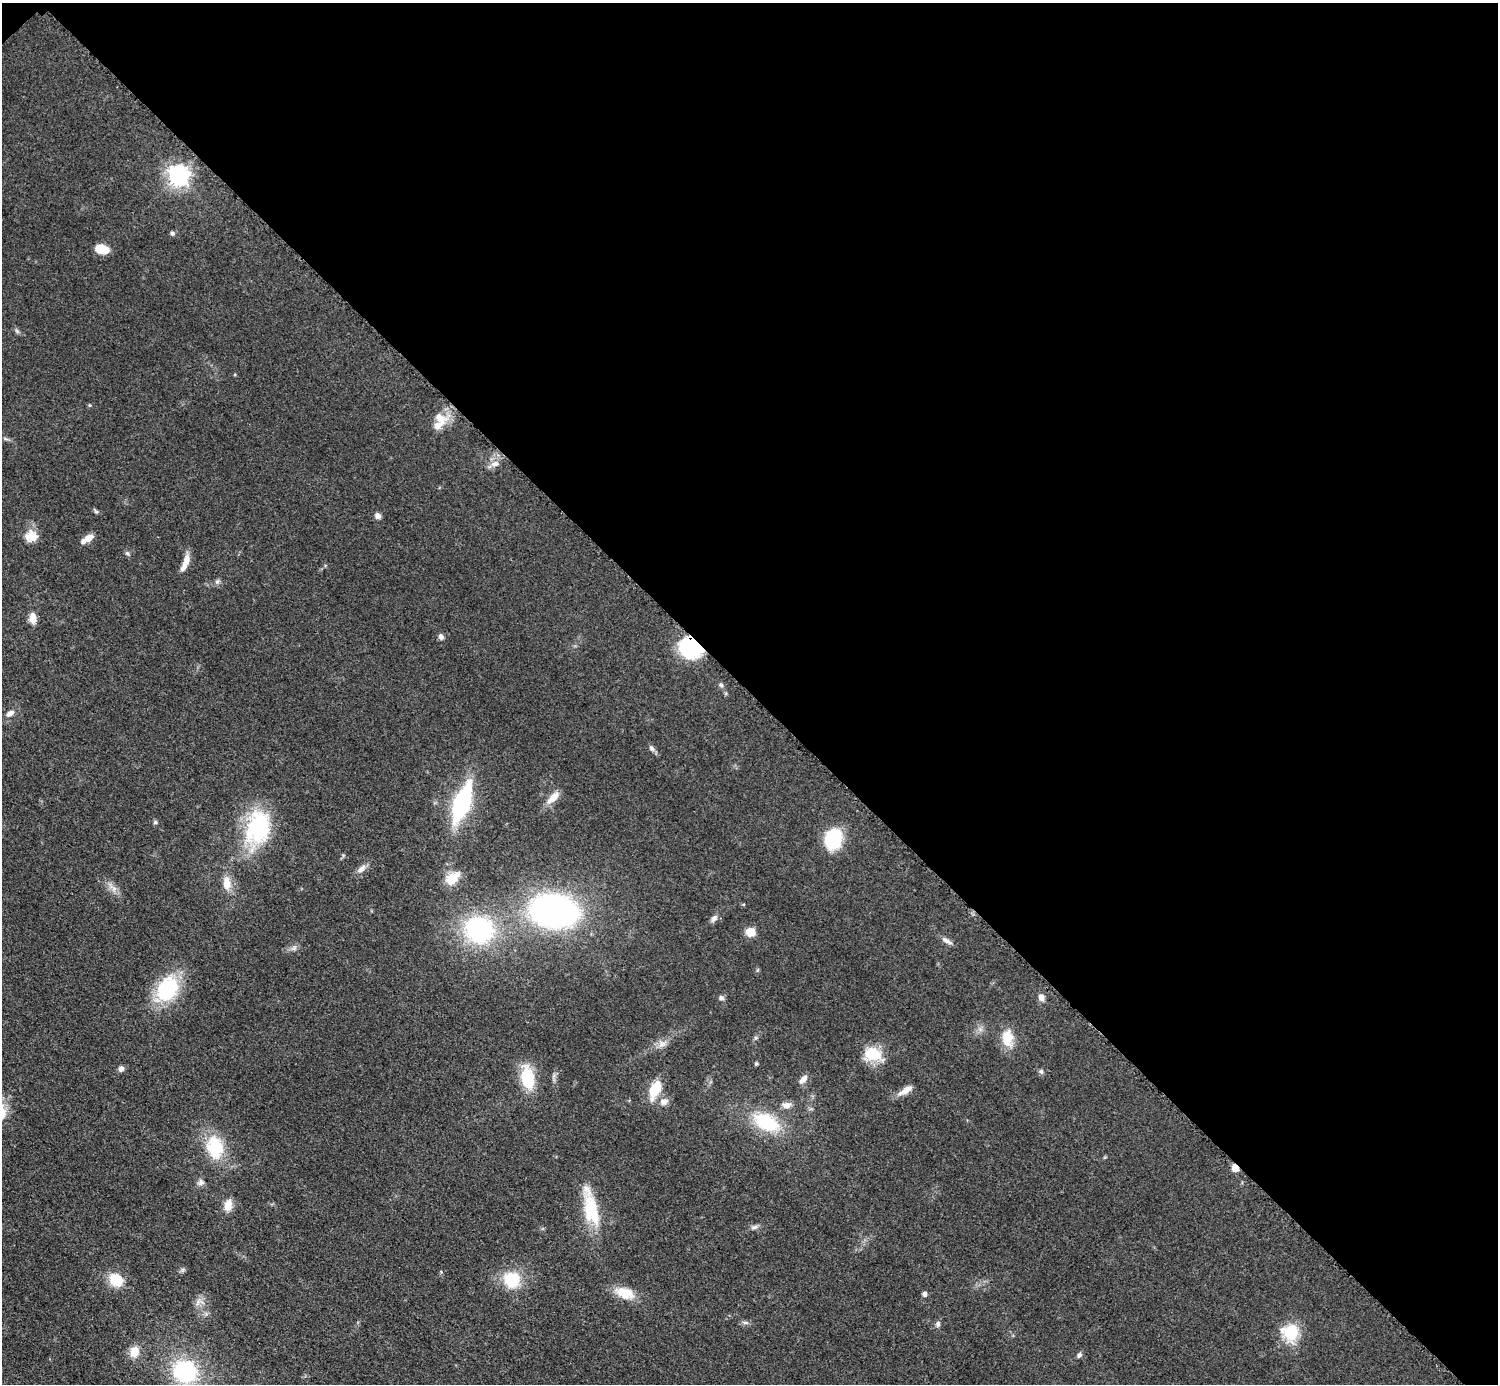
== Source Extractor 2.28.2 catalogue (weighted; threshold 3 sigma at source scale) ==
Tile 3 of 4 x 4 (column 3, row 1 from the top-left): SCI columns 3000-4495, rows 4452-5833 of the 5993 x 5993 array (HDU 1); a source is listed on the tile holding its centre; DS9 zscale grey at full resolution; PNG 1500 x 1386 px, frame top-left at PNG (2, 3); no overlay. Shown black and unused: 50% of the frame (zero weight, under 3 of 5 exposures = <1% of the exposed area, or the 3 px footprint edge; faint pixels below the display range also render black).
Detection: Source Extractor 2.28.2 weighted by HDU 2 'WHT'; one run over the whole footprint, this tile lists its part. Background 0.0505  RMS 0.0053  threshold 0.0239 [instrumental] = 3 sigma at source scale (4.5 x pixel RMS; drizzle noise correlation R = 1.50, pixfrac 1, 0.05/0.05 arcsec/px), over >= 5 px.
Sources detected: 72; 1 inside a brighter object's white glare — not listed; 3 inside a brighter listed object's ellipse — not listed separately; the other 68 listed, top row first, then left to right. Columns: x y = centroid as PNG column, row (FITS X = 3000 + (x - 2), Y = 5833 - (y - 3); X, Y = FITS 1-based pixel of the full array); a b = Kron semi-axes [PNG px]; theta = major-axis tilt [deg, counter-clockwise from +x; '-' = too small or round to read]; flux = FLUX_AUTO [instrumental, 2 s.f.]
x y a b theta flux
178 175 7 7 - 310
172 233 6 5 - 1.3
102 249 12 8 -12 12
17 331 6 5 - 1
440 418 22 13 -29 8
495 464 12 7 14 3.1
96 511 7 4 -32 0.87
378 516 8 7 - 1.9
31 536 15 13 2 7.3
89 538 11 8 28 4
127 553 6 4 -43 0.89
186 561 19 7 72 5.7
33 618 13 8 -85 4.8
441 637 8 6 -46 1.6
691 647 23 18 -31 45
721 685 6 5 - 1
10 713 11 6 35 2.8
652 748 8 6 -57 1.7
553 798 20 8 44 5.7
462 803 31 11 69 74
155 822 6 5 - 1
258 828 45 31 78 47
832 839 18 16 79 32
361 869 14 7 39 3.2
452 878 17 11 37 10
227 883 17 9 -83 6.6
114 888 7 5 0 1.7
554 911 34 23 -6 210
714 918 12 7 53 1.9
479 930 27 24 -21 70
750 932 8 7 - 8.2
947 941 15 6 -33 2.5
294 948 7 5 56 1.3
167 989 32 23 55 36
1041 997 9 8 - 2.5
721 998 6 5 - 1.7
756 1038 7 4 45 0.93
1007 1038 21 14 -86 11
662 1044 14 9 30 3.8
872 1054 20 15 -2 15
756 1064 5 4 - 0.69
121 1069 8 6 59 1.8
1041 1071 7 5 -75 1.2
528 1078 17 10 -80 30
803 1079 13 7 46 2.7
655 1089 19 9 67 15
906 1090 18 7 33 5
664 1102 12 9 28 3.6
786 1105 13 8 5 3.2
766 1122 34 19 -26 27
217 1146 28 19 -48 23
1235 1168 5 4 - 11
201 1183 9 7 10 1.8
228 1205 15 10 80 5
591 1210 43 18 -75 24
754 1227 10 5 15 1.7
182 1270 7 4 71 0.97
116 1280 10 8 -40 21
512 1280 15 14 - 24
625 1293 24 13 -17 11
925 1294 5 5 - 1.9
198 1302 11 3 61 1.7
745 1322 8 4 -8 1.2
938 1324 8 6 78 1.5
1291 1333 23 19 85 17
134 1352 13 11 78 6.7
1079 1355 7 5 46 1.3
185 1371 24 21 -18 52
Overlapping masked pixels (flux is a lower limit): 2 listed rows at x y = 691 647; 1235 1168